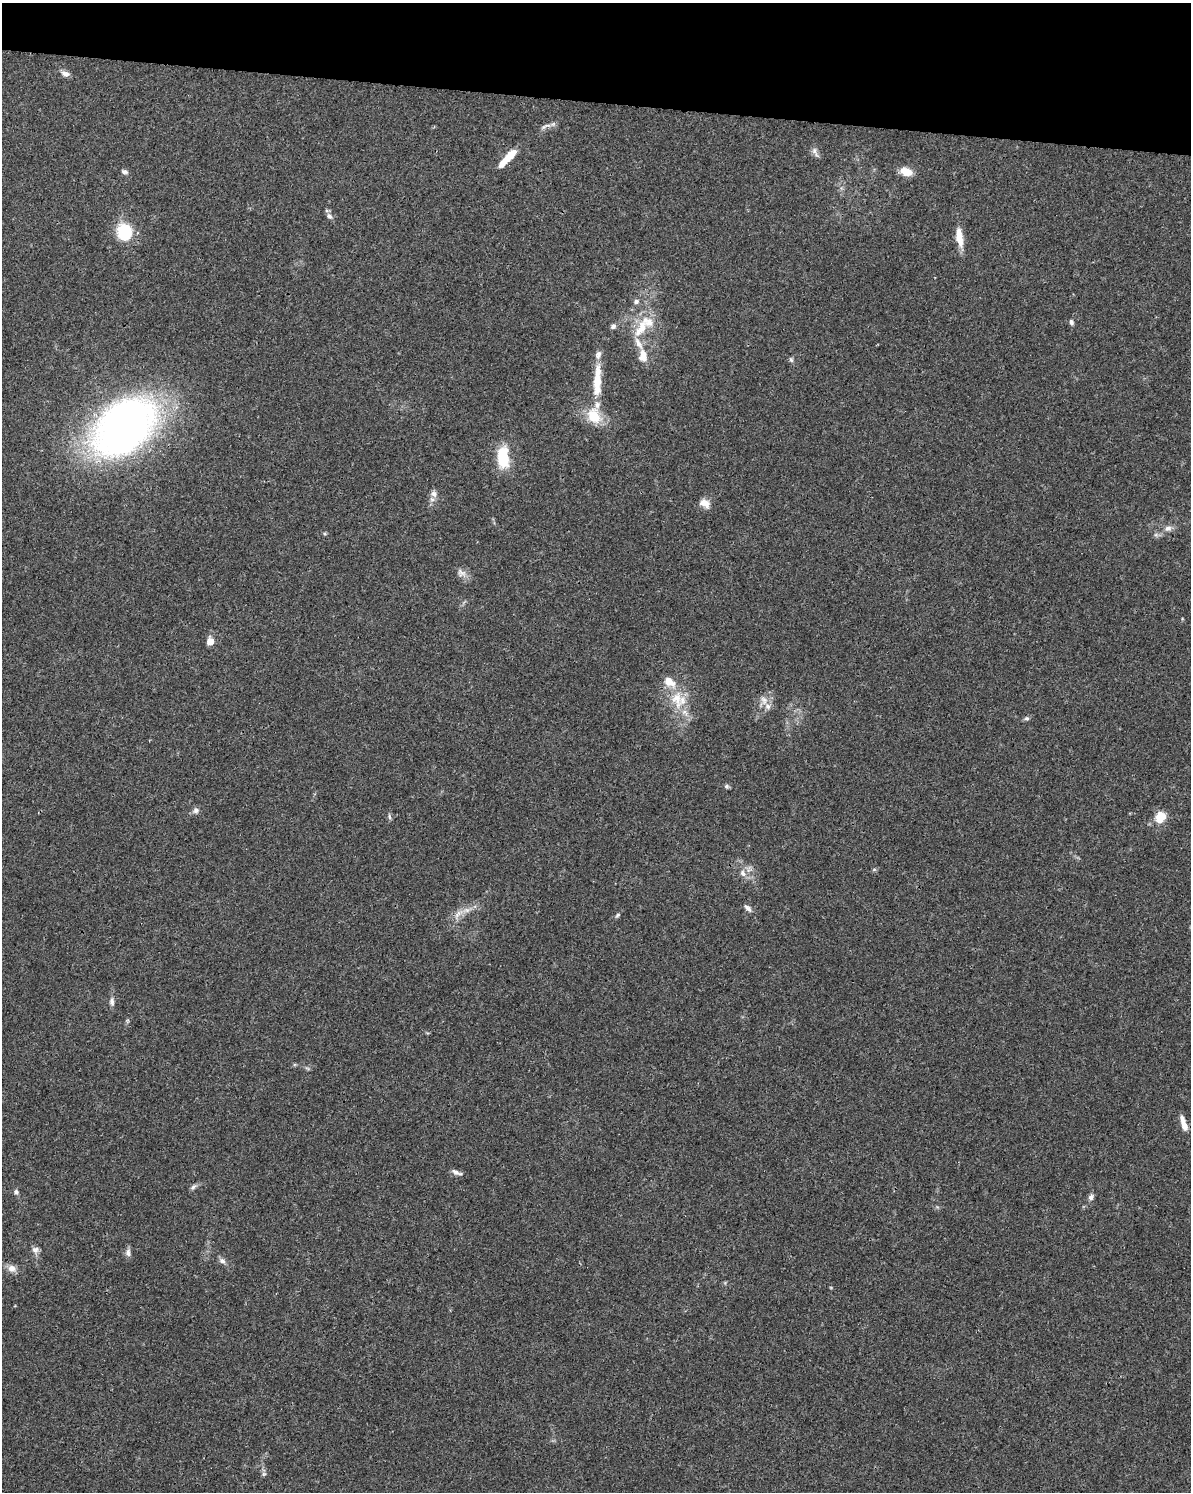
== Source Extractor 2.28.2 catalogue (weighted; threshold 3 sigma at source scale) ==
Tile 2 of 4 x 3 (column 2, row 1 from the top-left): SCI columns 1195-2383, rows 3213-4702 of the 4784 x 4997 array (HDU 1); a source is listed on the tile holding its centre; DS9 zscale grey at full resolution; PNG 1193 x 1494 px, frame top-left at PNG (2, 3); no overlay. Shown black and unused: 7% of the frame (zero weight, under 3 of 4 exposures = <1% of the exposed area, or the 3 px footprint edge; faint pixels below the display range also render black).
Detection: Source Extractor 2.28.2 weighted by HDU 2 'WHT'; one run over the whole footprint, this tile lists its part. Background 0.0366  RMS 0.0034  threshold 0.0152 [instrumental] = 3 sigma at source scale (4.5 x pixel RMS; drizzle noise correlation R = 1.50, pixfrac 1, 0.0396/0.0396 arcsec/px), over >= 5 px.
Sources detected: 60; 11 inside a brighter listed object's ellipse — not listed separately; the other 49 listed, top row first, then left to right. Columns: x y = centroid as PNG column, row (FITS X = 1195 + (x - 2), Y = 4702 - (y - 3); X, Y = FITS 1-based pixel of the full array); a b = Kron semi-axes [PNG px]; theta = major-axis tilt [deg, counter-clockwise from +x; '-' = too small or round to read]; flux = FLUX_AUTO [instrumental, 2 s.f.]
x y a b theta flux
66 74 11 7 -20 1.6
545 126 19 5 20 1.5
814 151 10 7 -75 1.4
509 156 20 8 48 5.5
124 172 9 6 -20 0.93
906 172 14 8 -17 4.4
329 216 9 6 -55 1.1
124 232 20 17 -75 13
959 237 24 8 -82 4.9
636 301 7 6 - 1
1071 322 8 5 -72 0.86
613 326 7 6 - 1.1
641 328 31 13 59 9
643 356 18 11 -89 4.4
791 360 8 5 -63 0.66
597 383 33 11 87 8.6
594 416 19 15 -59 9.4
123 427 48 33 43 250
503 457 23 12 -88 13
434 494 11 8 -76 1.7
705 503 13 9 -34 2.8
1168 528 10 7 13 1.7
325 534 6 4 -19 0.43
1156 535 7 4 -18 0.67
461 573 14 10 -30 2.1
210 641 6 5 - 5.1
677 699 27 16 -81 10
764 700 14 9 -73 2.4
1026 718 7 5 1 0.69
726 786 7 5 0 0.67
196 810 7 7 - 1.3
389 817 8 3 -71 0.56
1160 817 14 11 70 5.7
874 870 6 4 20 0.47
743 873 10 8 -60 1.9
748 908 11 6 -46 1.3
458 914 20 6 50 2.6
617 915 8 4 38 0.63
112 1001 11 6 -88 1.4
1184 1123 19 6 -73 3.2
456 1172 13 6 -23 1.5
193 1187 10 5 40 0.97
16 1192 7 6 - 0.89
1091 1197 8 6 53 1.2
35 1250 10 8 -8 1.4
128 1252 11 7 -83 1.4
222 1261 9 7 -38 1.3
12 1268 11 9 -3 2.4
264 1474 7 5 43 0.69